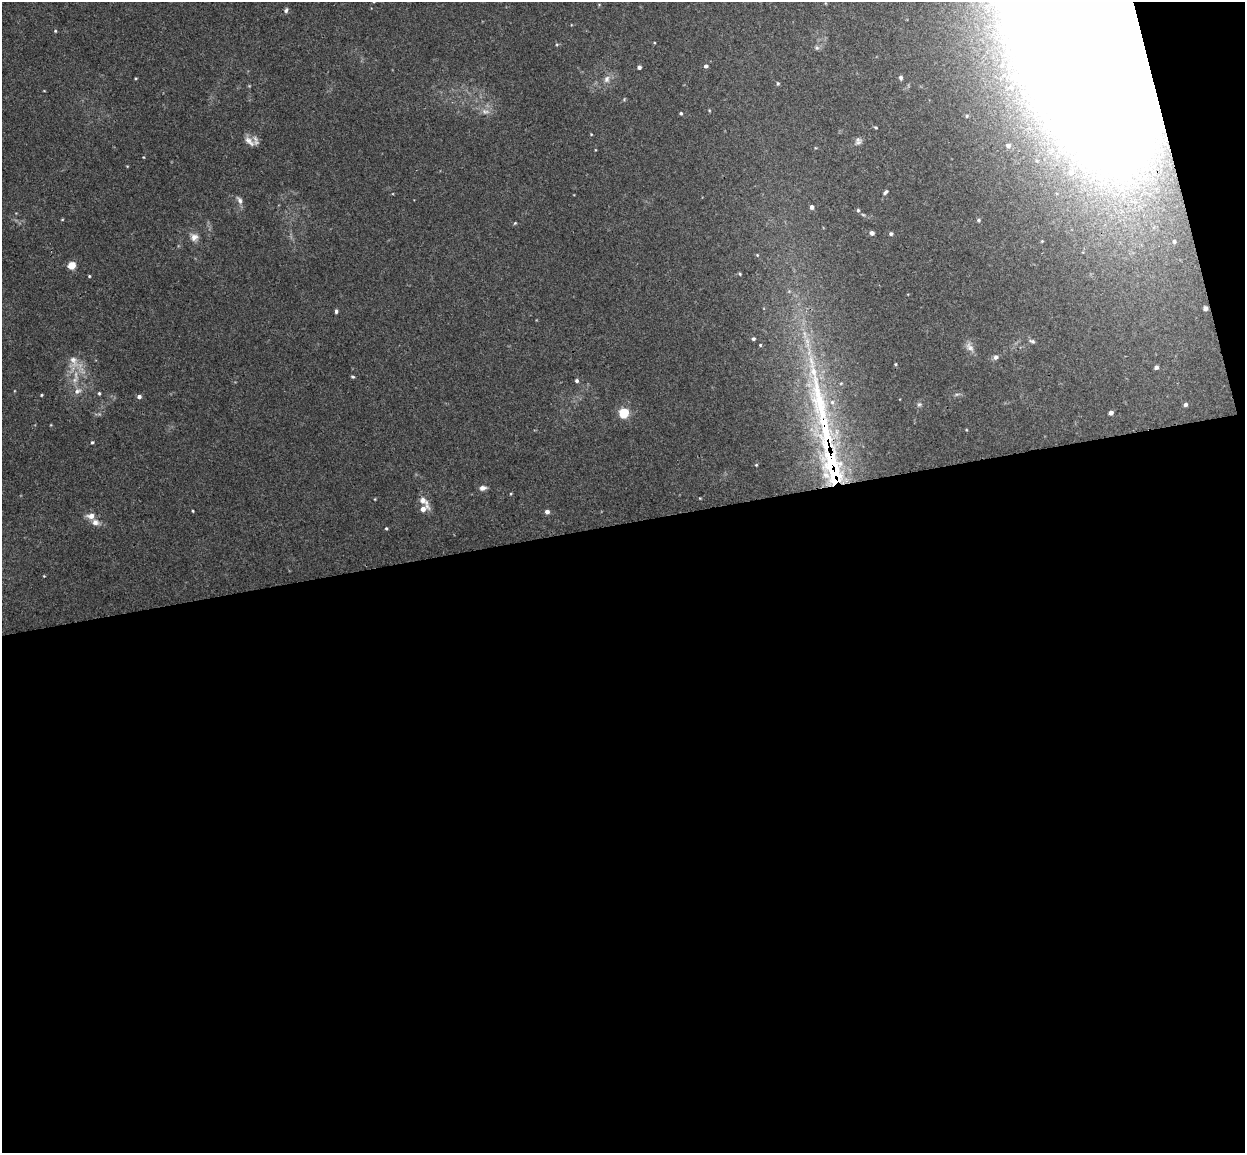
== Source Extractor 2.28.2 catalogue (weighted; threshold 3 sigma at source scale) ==
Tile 16 of 4 x 4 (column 4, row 4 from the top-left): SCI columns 3787-5029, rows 154-1304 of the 5086 x 5029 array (HDU 1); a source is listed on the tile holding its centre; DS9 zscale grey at full resolution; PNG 1247 x 1155 px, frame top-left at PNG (2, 2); no overlay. Shown black and unused: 56% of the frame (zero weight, under 3 of 4 exposures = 5% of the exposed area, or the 3 px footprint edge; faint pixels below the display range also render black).
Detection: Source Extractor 2.28.2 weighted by HDU 2 'WHT'; one run over the whole footprint, this tile lists its part. Background 0.0427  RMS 0.0043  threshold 0.0192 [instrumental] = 3 sigma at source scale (4.5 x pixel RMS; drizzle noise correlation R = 1.50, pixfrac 1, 0.05/0.05 arcsec/px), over >= 5 px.
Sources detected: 75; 3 inside a brighter object's white glare — not listed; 6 inside a brighter listed object's ellipse — not listed separately; the other 66 listed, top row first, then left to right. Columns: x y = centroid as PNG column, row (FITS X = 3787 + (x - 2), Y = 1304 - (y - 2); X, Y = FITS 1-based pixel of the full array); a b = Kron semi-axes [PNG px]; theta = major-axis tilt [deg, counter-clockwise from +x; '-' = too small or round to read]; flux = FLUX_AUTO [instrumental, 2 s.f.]
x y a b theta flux
286 10 7 4 80 0.9
1078 17 171 57 -73 3700
55 31 4 4 - 0.4
817 48 6 5 - 0.91
706 66 5 4 - 1
639 67 4 4 - 1.3
136 78 4 3 - 0.37
901 78 5 5 - 0.81
607 79 10 8 76 2.2
778 83 5 4 - 0.53
485 111 12 7 -9 2.4
681 113 4 4 - 0.64
967 116 4 4 - 0.46
876 127 4 4 - 0.51
591 134 4 3 - 0.33
249 141 16 7 -40 2.5
858 143 12 6 31 1.7
1008 145 5 5 - 1.6
1070 173 8 7 - 2.2
885 192 7 4 44 0.83
240 200 11 6 -60 1.6
812 207 5 5 - 1.4
858 210 5 5 - 0.61
62 219 5 3 - 0.35
979 220 5 4 - 0.64
515 223 5 3 - 0.41
872 233 4 4 - 1.6
891 234 4 4 - 0.88
194 237 10 8 -52 2.9
1174 241 4 3 - 0.66
757 255 5 4 - 0.4
72 265 5 4 - 14
740 274 4 4 - 0.5
89 276 3 3 - 0.44
1205 308 4 4 - 1.8
336 311 5 3 - 0.83
753 339 4 4 - 0.72
1032 341 9 4 -18 0.9
760 345 4 4 - 0.37
970 347 14 8 -50 2.5
996 357 7 6 - 1.3
74 361 21 13 -80 6.3
895 364 3 3 - 0.44
1156 367 4 4 - 1.2
353 377 5 4 - 0.57
577 381 5 4 - 0.89
77 391 12 8 23 2.5
99 393 4 4 - 0.55
957 394 6 4 17 0.65
41 395 4 3 - 0.42
139 397 5 4 - 1.4
820 402 143 21 -78 85
919 404 6 5 - 0.77
1185 404 5 4 - 1
624 413 5 5 - 32
1111 413 4 4 - 1.8
92 442 4 4 - 0.53
756 465 4 3 - 0.35
482 488 7 5 5 2.1
511 494 4 3 - 0.37
423 501 15 8 -37 2.9
423 509 11 6 23 3
193 511 3 3 - 0.38
547 512 5 5 - 1.4
91 516 11 8 1 2.9
386 528 4 3 - 0.45
Overlapping masked pixels (flux is a lower limit): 3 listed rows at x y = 1078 17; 1205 308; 820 402
Isophote crosses this tile's border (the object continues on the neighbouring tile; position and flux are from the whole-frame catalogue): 1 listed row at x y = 1078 17